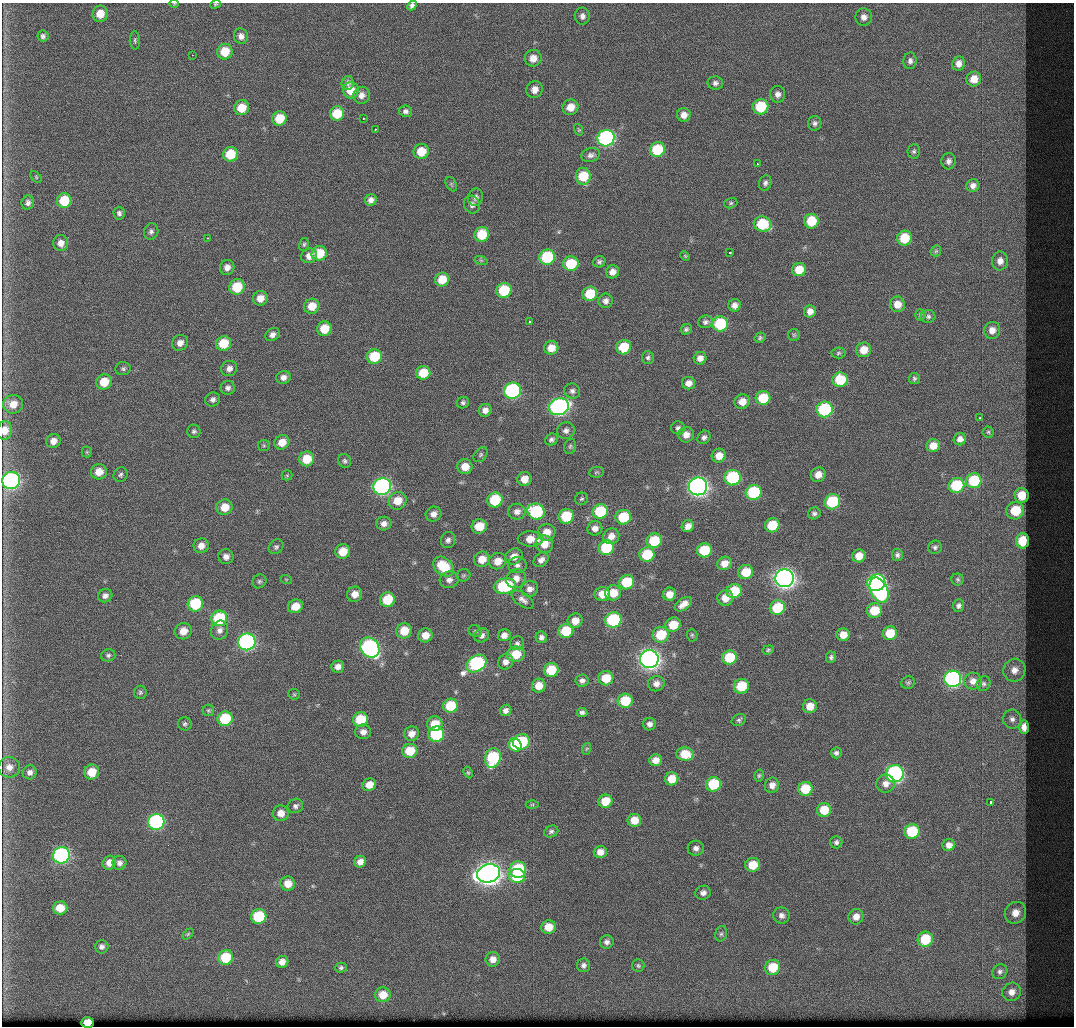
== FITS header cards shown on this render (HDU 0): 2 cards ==
NAXIS1  =                 1072 / Axis length
NAXIS2  =                 1024 / Axis length

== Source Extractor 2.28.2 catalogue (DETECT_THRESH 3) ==
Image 1072 x 1024 px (HDU 0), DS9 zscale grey, 1 PNG px = 1 image px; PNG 1076 x 1028 px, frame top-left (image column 1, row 1024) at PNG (2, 3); each listed source drawn as its Kron ellipse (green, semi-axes under 4 px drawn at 4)
Background 458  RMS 5.4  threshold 16.1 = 3 sigma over >= 5 px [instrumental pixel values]
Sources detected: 352; all 352 listed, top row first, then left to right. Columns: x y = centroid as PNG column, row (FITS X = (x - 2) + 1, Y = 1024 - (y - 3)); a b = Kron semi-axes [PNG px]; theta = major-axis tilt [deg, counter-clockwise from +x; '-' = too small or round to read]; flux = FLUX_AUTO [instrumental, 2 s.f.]
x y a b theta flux
174 4 4 3 - 290
215 4 5 4 - 460
412 6 5 4 - 1000
100 14 8 7 - 5500
582 16 8 7 - 1800
864 17 8 8 - 2300
43 36 5 5 - 960
241 36 8 7 - 1800
135 40 9 5 -89 730
225 52 8 7 - 9000
192 55 2 2 - 2700
533 58 8 8 - 4100
910 61 8 6 87 1500
958 64 7 6 - 2400
974 79 7 7 - 4500
348 83 7 6 - 1300
715 83 8 6 -11 1300
535 89 8 8 - 3400
351 90 8 8 - 6300
778 94 8 7 - 1900
362 95 8 8 - 2300
570 107 8 7 - 4900
761 107 8 7 - 15000
241 108 7 7 - 7600
406 111 6 5 - 1200
337 113 7 7 - 9800
684 115 7 6 - 2700
279 118 7 7 - 8700
363 118 3 3 - 1300
815 123 7 6 - 1200
375 129 2 2 - 1400
579 130 6 4 -73 410
606 138 8 8 - 86000
657 150 7 7 - 17000
421 151 8 7 - 8000
914 151 7 6 - 870
230 154 7 7 - 11000
591 155 9 7 16 1400
948 161 8 7 - 1500
757 164 3 2 - 420
583 176 8 7 - 12000
36 177 7 4 -46 410
765 183 8 6 70 1000
451 184 8 5 -61 560
973 185 6 6 - 1800
476 197 9 7 71 1500
371 200 6 5 - 1800
64 201 7 7 - 13000
28 203 7 6 - 1400
731 203 7 5 16 610
472 205 9 8 - 1500
119 213 6 5 - 1000
811 221 7 7 - 11000
762 224 9 7 -18 16000
151 231 8 7 - 1200
482 234 7 7 - 12000
207 238 3 2 - 800
904 238 7 7 - 10000
61 243 8 7 - 2700
304 244 6 5 - 640
936 251 6 4 45 530
319 253 8 7 - 10000
730 253 3 3 - 1200
309 256 8 7 - 2700
685 256 5 4 - 410
547 257 8 7 - 24000
481 260 6 4 -18 510
1000 261 9 8 - 2700
599 262 6 5 - 920
571 264 8 7 - 15000
227 267 7 7 - 2400
799 270 7 6 - 6600
612 272 6 6 - 2700
442 280 7 7 - 7300
237 287 8 7 - 13000
504 290 7 7 - 17000
590 294 7 7 - 12000
260 298 7 7 - 4000
606 301 7 7 - 1700
897 304 8 7 - 3900
735 305 6 6 - 2000
312 306 8 7 - 5900
810 311 6 6 - 2500
920 315 6 5 - 540
928 316 7 6 - 950
530 321 3 3 - 1700
705 322 7 6 - 1200
720 324 8 7 - 23000
324 329 7 7 - 7500
686 329 6 5 - 780
992 330 8 8 - 3100
272 335 8 6 34 1800
794 335 6 6 - 570
760 338 5 4 - 660
180 343 8 7 - 2600
224 344 8 7 - 11000
624 347 7 7 - 12000
551 348 7 6 - 4200
864 350 8 7 - 4700
838 353 7 5 5 690
374 356 7 7 - 13000
648 358 6 5 - 910
700 358 6 6 - 2300
229 368 8 7 - 2000
123 369 7 6 - 870
423 373 7 6 - 9300
283 377 7 6 - 1900
914 378 6 5 - 710
840 380 7 7 - 16000
104 382 8 7 - 8400
689 383 6 6 - 2500
228 388 7 7 - 1300
512 391 8 8 - 61000
572 391 8 7 - 1400
763 398 7 7 - 12000
213 399 7 7 - 1400
742 402 8 7 - 3800
463 403 6 5 - 870
13 404 10 9 - 4900
559 407 10 8 19 110000
825 409 8 7 - 37000
485 410 6 6 - 2100
979 418 3 2 - 1400
678 428 7 6 - 1100
5 430 9 7 78 4500
194 431 6 6 - 930
566 431 9 8 - 1600
988 432 5 5 - 620
686 435 8 7 - 2800
704 437 7 6 - 1200
960 439 6 6 - 2100
551 440 6 5 - 1100
53 441 7 7 - 2900
282 442 8 7 - 4800
264 445 6 5 - 650
570 446 8 5 73 750
933 446 7 6 - 4300
87 452 5 5 - 470
481 455 8 6 52 910
719 456 7 7 - 3900
307 459 7 7 - 8500
345 461 7 6 - 910
465 467 7 7 - 5200
99 472 8 7 - 4900
596 472 8 5 7 630
120 475 7 6 - 980
287 475 5 5 - 420
818 475 7 7 - 3600
733 478 8 7 - 35000
524 479 7 7 - 4200
11 480 9 8 - 100000
974 481 8 7 - 18000
956 485 8 7 - 19000
382 486 9 8 - 100000
698 486 9 9 - 180000
754 492 8 7 - 25000
1021 495 8 7 - 6800
582 499 6 6 - 690
495 500 8 7 - 16000
398 501 9 8 - 6200
832 502 8 7 - 24000
225 507 8 7 - 5900
536 511 8 8 - 34000
600 511 8 7 - 18000
1015 511 9 8 - 14000
517 512 9 8 - 2300
814 513 6 6 - 970
433 514 8 7 - 2300
566 516 7 7 - 15000
623 517 8 7 - 14000
384 524 7 7 - 2000
772 525 7 7 - 11000
479 526 8 7 - 8100
688 526 6 6 - 2600
595 528 7 7 - 2200
547 532 9 8 - 5100
611 536 8 7 - 2900
530 539 13 7 -1 5600
448 540 8 7 - 1400
654 541 7 7 - 14000
1023 541 7 6 - 12000
544 544 9 8 - 5900
201 546 7 7 - 2900
276 547 8 6 44 970
935 547 7 6 - 920
606 548 8 7 - 18000
704 550 7 7 - 14000
343 551 7 7 - 6600
647 555 7 7 - 15000
897 555 6 5 - 990
514 556 9 7 33 3600
859 556 6 6 - 4400
226 557 7 7 - 1900
482 559 8 7 - 5300
541 560 8 6 40 2000
498 561 9 8 - 4800
724 563 7 6 - 3700
517 565 9 8 - 1500
443 567 11 8 -41 15000
746 572 7 7 - 8700
463 575 7 6 - 700
784 578 9 9 - 230000
286 579 6 3 -18 410
516 579 10 9 - 3500
958 579 6 6 - 640
449 580 9 8 - 1900
259 581 7 6 - 860
627 582 7 7 - 15000
876 583 9 8 - 92000
505 586 11 7 12 26000
530 589 8 8 - 2400
879 590 13 8 -64 56000
734 591 7 7 - 13000
613 593 8 7 - 7000
355 594 8 7 - 3500
602 594 8 7 - 5300
669 594 6 6 - 3800
105 596 7 6 - 1700
725 598 8 7 - 4200
387 600 7 7 - 13000
523 600 13 6 -36 1800
195 604 8 7 - 19000
683 604 10 5 33 2900
295 606 8 6 26 5500
959 606 6 5 - 1100
777 608 7 7 - 16000
874 611 8 7 - 9500
219 618 8 7 - 24000
613 620 8 7 - 31000
575 621 7 7 - 4000
673 625 8 7 - 8200
220 630 10 8 65 2100
183 631 9 8 - 4600
404 631 8 7 - 7400
475 631 7 5 -27 700
566 631 7 7 - 13000
890 633 7 7 - 9100
425 635 7 7 - 4200
482 635 8 7 - 1600
504 635 6 6 - 2300
661 635 8 7 - 14000
692 635 6 5 - 590
843 635 6 6 - 4100
541 637 6 5 - 1500
247 642 9 8 - 90000
517 643 7 7 - 1100
370 647 11 8 -49 89000
768 650 6 4 20 610
516 654 9 7 7 8100
108 655 7 6 - 920
831 657 6 5 - 880
729 658 7 7 - 14000
649 659 9 9 - 220000
506 662 8 7 - 2100
476 664 11 8 34 54000
338 667 6 6 - 2200
551 670 7 7 - 11000
1014 670 11 11 - 3800
606 678 7 7 - 8100
953 679 8 8 - 84000
582 681 6 6 - 1400
973 681 8 8 - 2700
908 683 7 6 - 750
656 684 8 7 - 2200
984 684 8 6 60 940
539 686 7 7 - 5100
741 686 7 7 - 12000
140 692 6 6 - 840
294 694 6 5 - 520
625 701 7 7 - 13000
450 706 7 7 - 14000
810 706 7 7 - 4400
208 710 6 5 - 640
506 710 6 5 - 1600
582 712 5 4 - 1100
225 719 8 7 - 17000
1012 719 9 9 - 2000
360 720 8 7 - 13000
739 720 7 5 27 780
185 724 7 6 - 860
435 724 8 7 - 6800
649 724 6 6 - 1500
1024 727 7 4 -89 3200
363 732 8 7 - 2100
411 734 7 7 - 3200
436 734 8 7 - 26000
521 742 8 7 - 23000
515 745 7 6 - 9300
586 749 6 3 70 440
410 751 7 7 - 9400
836 753 5 5 - 990
685 754 8 6 -6 8500
493 758 10 8 72 28000
656 760 6 6 - 3200
9 767 11 10 - 3300
30 772 7 7 - 1700
92 772 7 7 - 7500
468 773 6 4 -62 480
895 774 9 8 - 81000
759 775 6 4 74 570
672 779 7 6 - 6100
713 784 7 7 - 16000
886 784 9 9 - 2700
369 785 7 6 - 4000
772 785 8 7 - 2500
805 789 7 7 - 11000
605 801 7 6 - 7500
991 802 3 2 - 2700
532 805 6 4 1 470
295 806 8 7 - 1300
824 810 7 7 - 9300
281 813 8 8 - 3300
634 820 7 6 - 5200
156 822 8 8 - 55000
551 831 7 5 24 920
912 831 7 7 - 18000
836 842 6 6 - 1000
949 845 6 6 - 2200
696 848 8 7 - 1700
600 852 6 6 - 2700
61 855 8 8 - 80000
360 862 6 5 - 2300
109 863 7 6 - 2900
119 863 7 7 - 1500
753 865 7 7 - 7900
518 870 8 8 - 27000
488 873 12 9 14 350000
517 876 8 7 - 15000
288 883 7 7 - 4600
703 893 8 7 - 1800
60 908 7 6 - 5900
1015 913 11 10 - 4200
781 915 8 8 - 1800
259 917 8 7 - 22000
856 917 8 7 - 3000
548 927 7 6 - 5600
188 934 6 4 45 500
721 934 8 6 74 950
925 939 8 7 - 14000
607 942 7 6 - 1400
102 947 7 6 - 1400
226 957 7 7 - 14000
493 959 7 7 - 3000
282 962 6 6 - 3000
584 965 7 6 - 1400
638 966 6 6 - 740
773 967 8 7 - 11000
341 968 6 5 - 740
1000 972 8 7 - 1200
1012 992 10 9 - 2800
383 995 8 7 - 5700
87 1023 6 5 - 5200
At the frame edge (FLAGS 8, measured only in part): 6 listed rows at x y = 174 4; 215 4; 412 6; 5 430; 11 480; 87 1023